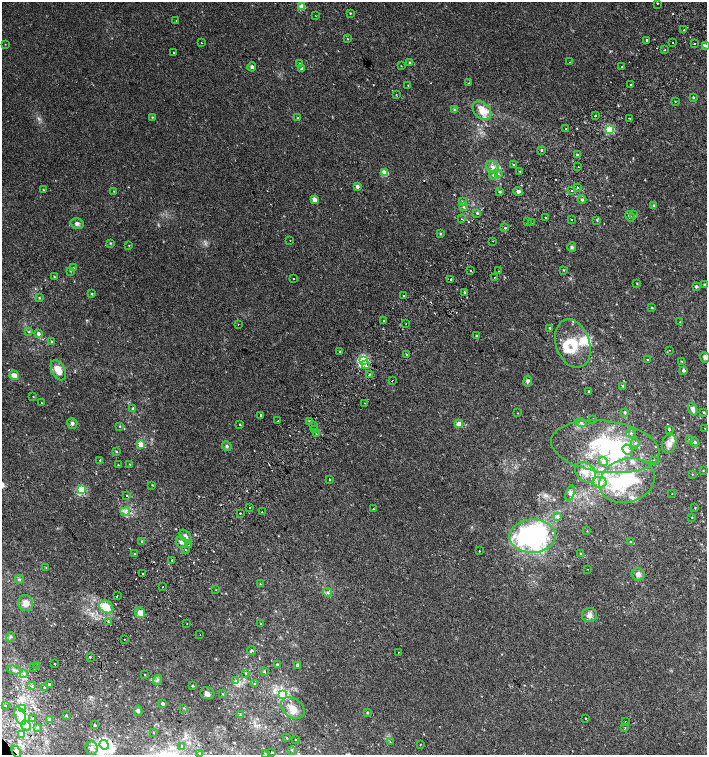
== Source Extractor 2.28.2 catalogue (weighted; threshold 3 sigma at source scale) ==
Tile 10 of 4 x 4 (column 2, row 3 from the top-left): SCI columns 1589-2997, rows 1541-3046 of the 6060 x 6084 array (HDU 1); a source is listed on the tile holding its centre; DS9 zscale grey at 2 x 2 block average (1 PNG px = mean of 2 x 2 image px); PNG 709 x 757 px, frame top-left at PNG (2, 2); each listed source drawn as its Kron ellipse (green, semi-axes under 4 px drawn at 4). Shown black and unused: <1% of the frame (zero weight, under 2 of 3 exposures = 2% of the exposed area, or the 3 px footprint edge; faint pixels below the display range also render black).
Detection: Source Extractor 2.28.2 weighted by HDU 2 'WHT'; one run over the whole footprint, this tile lists its part. Background 0.00358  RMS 0.0025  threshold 0.0114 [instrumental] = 3 sigma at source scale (4.5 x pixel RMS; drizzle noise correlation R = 1.50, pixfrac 1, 0.0396/0.0396 arcsec/px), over >= 5 px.
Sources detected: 290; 1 too faint to see at this stretch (2 x 2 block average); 2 inside a brighter object's white glare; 13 cosmic-ray / hot-pixel residue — neither listed nor drawn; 1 coinciding with a brighter row at this scale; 13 inside a brighter listed object's ellipse — not listed separately; the other 260 listed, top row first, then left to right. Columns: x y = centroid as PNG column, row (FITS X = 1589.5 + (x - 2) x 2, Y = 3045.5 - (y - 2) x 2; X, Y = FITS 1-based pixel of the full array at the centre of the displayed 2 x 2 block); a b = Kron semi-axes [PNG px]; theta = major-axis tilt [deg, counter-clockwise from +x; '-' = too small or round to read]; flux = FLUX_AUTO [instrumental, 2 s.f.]
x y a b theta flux
657 3 2 2 - 0.54
302 7 3 3 - 12
350 13 2 2 - 0.39
316 16 2 2 - 0.25
176 20 2 2 - 0.44
684 30 2 2 - 1.2
348 39 2 2 - 0.28
647 40 2 2 - 3.9
673 42 2 2 - 1.9
201 43 2 2 - 1.1
694 43 2 2 - 1.8
5 44 3 2 - 0.22
705 46 3 2 - 1.2
665 50 2 2 - 0.39
174 52 2 2 - 0.96
570 62 2 2 - 0.6
300 63 2 2 - 0.35
410 63 3 2 - 1.3
401 66 3 2 - 0.26
252 67 5 4 - 1.1
622 67 2 2 - 1.2
302 68 4 3 - 0.63
469 83 2 2 - 0.26
408 85 2 2 - 0.28
631 85 2 2 - 4.4
396 94 2 2 - 0.62
693 97 3 3 - 0.6
675 102 3 2 - 0.23
454 110 4 3 - 0.71
482 110 11 7 -45 9.4
595 116 2 2 - 2.5
152 117 3 2 - 0.49
298 118 3 2 - 0.82
629 118 2 2 - 0.47
566 129 2 2 - 0.76
609 129 3 3 - 45
541 150 2 2 - 3.5
577 155 3 2 - 3.4
513 165 2 2 - 0.48
492 167 7 5 -39 2.4
578 167 2 2 - 0.65
519 171 2 2 - 0.3
385 173 3 3 - 16
498 174 3 3 - 0.54
493 175 4 3 - 0.83
357 186 3 3 - 2.4
577 187 2 2 - 1.4
43 190 2 2 - 0.4
571 190 2 2 - 1.8
114 191 2 2 - 0.72
518 191 5 4 - 1.3
499 192 3 3 - 0.74
314 200 3 3 - 5.6
582 200 4 3 - 0.74
462 202 3 3 - 0.73
654 206 3 3 - 0.81
464 207 3 2 - 0.56
477 213 2 2 - 1.1
633 214 3 2 - 0.36
630 216 5 4 - 1.2
545 217 2 2 - 2
462 219 2 2 - 0.3
571 219 2 2 - 0.32
597 220 3 2 - 0.36
528 221 2 2 - 1.2
77 223 6 5 - 1.7
531 223 2 2 - 0.74
505 228 2 2 - 1.1
440 234 3 3 - 0.64
290 240 2 2 - 0.22
493 241 2 2 - 2.3
110 243 3 3 - 0.46
129 246 2 2 - 0.31
572 247 5 4 - 0.97
73 268 3 3 - 0.44
564 270 3 2 - 0.38
70 271 3 2 - 0.34
471 271 2 2 - 0.92
499 271 2 2 - 0.57
54 276 2 2 - 0.37
495 277 2 2 - 0.22
293 279 2 2 - 1
451 279 2 2 - 4.3
637 284 3 2 - 0.37
704 284 2 2 - 0.43
697 286 2 2 - 1.3
465 292 2 2 - 0.75
92 294 3 3 - 0.55
404 296 2 2 - 0.68
39 298 3 3 - 0.53
652 308 3 2 - 0.53
383 320 2 2 - 0.51
680 322 3 2 - 0.34
238 324 2 2 - 0.55
406 324 2 2 - 0.44
550 328 3 2 - 0.56
29 332 3 2 - 0.48
38 333 3 3 - 1.9
476 336 3 2 - 0.5
51 341 3 2 - 0.42
573 343 25 17 -72 19
669 350 2 2 - 0.19
340 352 2 2 - 0.58
406 354 2 2 - 1.1
705 357 5 5 - 1.7
647 360 2 2 - 0.88
363 361 3 3 - 84
682 361 4 2 - 0.33
365 365 3 2 - 3.2
58 370 11 6 -63 7.2
684 370 3 2 - 2.3
369 374 2 2 - 0.94
14 375 5 4 - 3.8
392 381 2 2 - 1.2
528 381 5 4 - 1.4
623 386 3 3 - 0.44
588 391 2 2 - 0.55
33 397 2 2 - 0.26
42 403 2 2 - 0.24
365 403 2 2 - 0.92
133 409 3 3 - 1.1
693 409 6 4 -66 2.5
625 412 3 3 - 0.66
704 412 3 2 - 0.63
518 413 2 2 - 0.22
261 415 2 2 - 5
593 419 2 2 - 0.44
278 421 2 2 - 1.1
310 421 3 2 - 0.79
72 423 5 5 - 1.3
581 423 6 3 -12 1.1
240 424 3 2 - 0.36
459 424 3 3 - 9.9
119 426 3 2 - 0.37
313 426 2 2 - 0.56
705 428 3 2 - 0.2
669 429 2 2 - 0.85
315 430 2 2 - 0.65
631 433 5 3 - 0.63
316 434 2 2 - 0.48
689 440 3 3 - 0.64
695 442 4 4 - 0.91
635 443 5 3 - 0.69
141 444 3 3 - 12
669 444 10 7 74 3.8
227 446 5 3 - 0.93
605 447 54 26 -7 66
628 450 5 4 - 1.8
116 451 2 2 - 0.58
100 460 3 2 - 0.41
603 461 5 4 - 2
654 461 3 2 - 0.57
130 464 2 2 - 0.32
118 465 2 2 - 0.29
703 470 2 2 - 0.34
585 472 12 9 -43 5.7
692 474 3 2 - 0.28
329 479 2 2 - 0.64
627 481 28 21 19 40
599 482 7 5 -10 3.3
152 485 2 2 - 0.32
81 490 3 3 - 55
570 493 8 3 72 1.3
672 493 2 2 - 0.19
126 495 2 2 - 0.38
250 508 2 2 - 1.3
695 508 3 2 - 0.25
373 509 2 2 - 0.41
125 511 5 4 - 1.5
262 512 2 2 - 0.36
240 513 2 2 - 0.76
557 517 3 3 - 1.6
692 517 2 2 - 0.26
587 531 2 2 - 0.23
532 536 23 16 2 150
186 537 8 4 -52 2.1
142 541 3 2 - 0.43
630 541 3 2 - 0.43
181 542 6 5 - 1.9
189 545 2 2 - 1.3
185 550 2 2 - 0.93
479 551 2 2 - 0.37
135 554 3 2 - 0.44
581 554 3 2 - 0.4
172 560 2 2 - 0.67
46 568 2 2 - 0.26
588 569 2 2 - 0.24
142 574 2 2 - 0.81
638 574 7 6 - 2.5
19 579 4 3 - 0.75
260 584 3 2 - 0.35
162 587 2 2 - 1.2
216 590 2 2 - 0.24
328 592 5 4 - 1.2
117 595 2 2 - 1.4
26 603 8 7 - 4.5
106 607 7 6 - 7.7
140 613 5 5 - 4.4
589 615 7 7 - 2.8
108 621 2 2 - 1.5
187 624 2 2 - 0.37
261 624 2 2 - 0.35
200 635 2 2 - 0.2
10 637 5 2 - 0.54
124 639 2 2 - 1.1
252 650 4 3 - 0.91
398 652 2 2 - 0.26
90 657 2 2 - 2.4
55 664 2 2 - 0.63
37 665 2 2 - 1.7
277 665 3 2 - 1.1
297 665 2 2 - 1.7
34 668 2 2 - 1.1
14 670 7 3 -9 1.3
264 671 3 3 - 0.55
245 673 3 3 - 0.42
24 674 4 4 - 1.6
144 674 3 2 - 0.27
157 680 5 3 - 0.9
236 681 4 2 - 0.69
254 684 3 3 - 0.56
49 685 3 2 - 6.1
32 686 2 2 - 1.1
193 686 3 3 - 0.48
45 688 3 2 - 0.54
207 693 7 6 - 2
222 694 3 2 - 0.27
282 694 4 3 - 33
163 704 2 2 - 1.9
5 705 2 2 - 0.28
22 708 3 2 - 6.5
184 708 2 2 - 0.3
293 708 13 9 -37 5.9
138 711 5 4 - 1.1
367 712 3 2 - 0.41
240 715 3 3 - 0.51
20 716 9 5 -66 4.7
66 716 2 2 - 0.55
33 718 2 2 - 0.66
585 718 2 2 - 3.2
49 719 4 2 - 0.61
625 722 2 2 - 0.24
26 725 5 4 - 2
95 725 2 2 - 1
38 727 2 2 - 0.96
625 728 3 2 - 0.29
154 733 2 2 - 0.3
22 734 4 2 - 0.79
287 738 2 2 - 0.32
295 739 2 2 - 0.2
390 742 3 2 - 0.28
420 744 2 2 - 0.22
104 745 5 4 - 210
182 746 3 2 - 0.9
92 748 6 6 - 2.4
292 750 3 2 - 0.39
16 752 6 3 -60 1.7
271 752 2 2 - 0.7
265 753 2 2 - 0.26
200 754 4 3 - 0.54
Overlapping masked pixels (flux is a lower limit): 3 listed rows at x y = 631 85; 22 708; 16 752
Isophote crosses this tile's border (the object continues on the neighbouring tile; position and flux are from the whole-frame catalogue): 2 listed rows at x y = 705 46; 705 357
Diffuse or blended objects may show on this block-average render without a row.